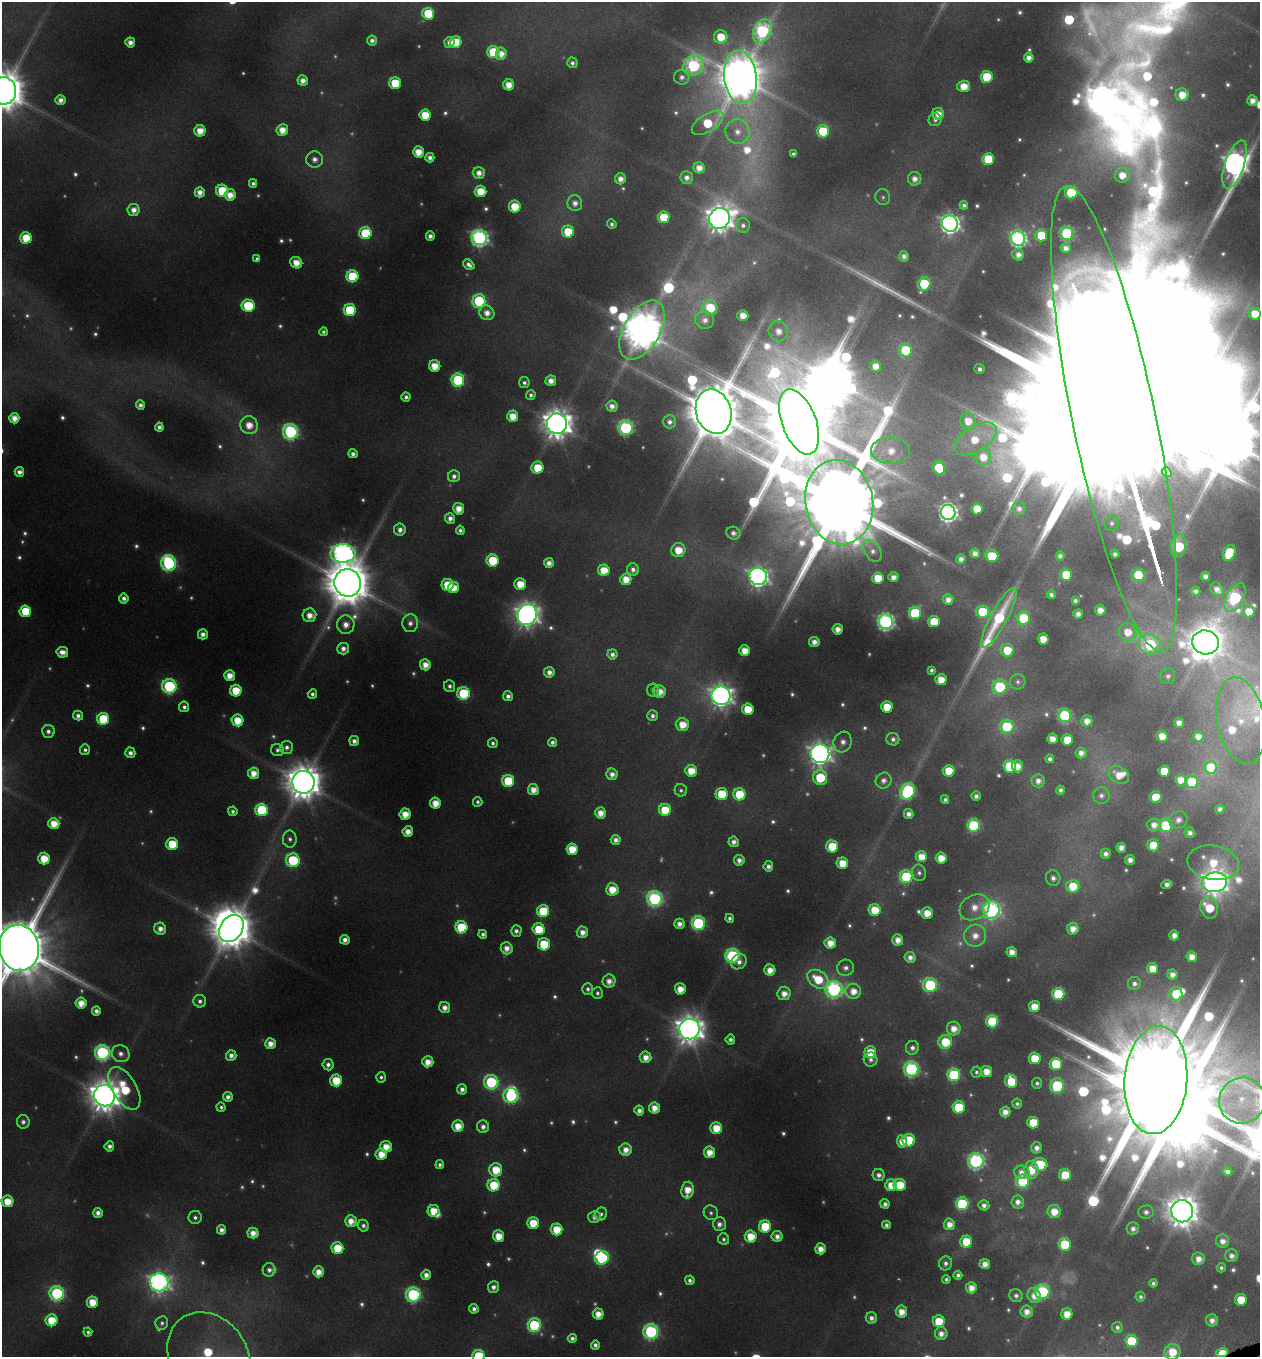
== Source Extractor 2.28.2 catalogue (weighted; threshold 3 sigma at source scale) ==
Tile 6 of 4 x 4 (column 2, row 2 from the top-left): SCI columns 1397-2654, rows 2712-4066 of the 5245 x 5459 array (HDU 1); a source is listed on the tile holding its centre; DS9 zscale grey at full resolution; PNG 1262 x 1359 px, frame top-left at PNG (2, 2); each listed source drawn as its Kron ellipse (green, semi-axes under 4 px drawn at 4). Shown black and unused: <1% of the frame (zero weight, under 4 of 8 exposures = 2% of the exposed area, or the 3 px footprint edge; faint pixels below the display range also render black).
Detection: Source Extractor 2.28.2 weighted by HDU 2 'WHT'; one run over the whole footprint, this tile lists its part. Background 0.0962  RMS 0.0097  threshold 0.0396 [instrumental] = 3 sigma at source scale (4.09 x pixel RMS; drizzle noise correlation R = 1.36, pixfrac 0.8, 0.0396/0.0396 arcsec/px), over >= 5 px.
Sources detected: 677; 81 too faint to see at this stretch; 11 inside a brighter object's white glare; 1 long thin detection or spike segment (spike, bleed or trail) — neither listed nor drawn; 9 inside a brighter listed object's ellipse — not listed separately; of the other 575, all 500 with FLUX_AUTO >= 3.13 (the completeness limit of this list) listed and drawn (75 fainter detections not listed), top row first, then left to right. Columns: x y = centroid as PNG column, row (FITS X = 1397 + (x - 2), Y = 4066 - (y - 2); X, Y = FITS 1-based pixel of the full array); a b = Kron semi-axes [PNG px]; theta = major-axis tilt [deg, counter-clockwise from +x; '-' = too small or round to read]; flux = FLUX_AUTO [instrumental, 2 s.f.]
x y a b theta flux
428 14 6 6 - 62
762 31 12 8 64 240
721 37 7 6 - 31
372 40 5 5 - 5.4
130 42 5 5 - 8.9
449 42 6 5 - 8.2
456 42 6 5 - 36
493 52 6 6 - 63
501 54 6 5 - 13
1029 58 5 4 - 9.3
572 63 5 5 - 4.3
693 66 11 9 32 240
682 77 7 7 - 6.2
740 77 27 16 -83 4800
987 77 6 6 - 61
303 81 5 5 - 9.8
395 83 6 6 - 45
509 85 5 5 - 16
964 86 6 5 - 22
3 91 14 12 86 4800
1182 95 6 6 - 22
61 100 5 5 - 8.6
1252 101 5 5 - 11
938 114 6 6 - 14
425 115 5 5 - 30
935 120 6 6 - 3.9
707 123 17 8 31 52
282 130 6 6 - 17
200 131 6 5 - 19
823 131 6 6 - 69
738 132 12 12 - 14
418 152 5 5 - 19
793 154 4 4 - 3.5
430 158 5 4 - 6.3
315 159 8 8 - 8
988 159 6 6 - 52
1235 165 25 9 71 1100
699 168 5 5 - 13
479 173 6 6 - 11
1122 175 7 7 - 17
687 178 6 6 - 6.7
620 179 5 5 - 10
915 179 7 6 - 10
253 183 4 4 - 3.8
222 191 6 6 - 50
480 191 6 6 - 30
200 192 5 5 - 11
1071 193 6 6 - 65
230 195 5 5 - 15
883 197 8 7 - 3.3
575 203 8 7 - 8.5
964 205 4 4 - 3.7
515 207 6 6 - 29
134 210 6 6 - 11
664 217 6 5 - 43
720 218 11 10 - 1600
612 224 5 4 - 3.7
950 224 8 8 - 630
743 225 7 7 - 4.8
568 232 6 6 - 35
365 233 6 6 - 73
1067 234 6 6 - 180
1041 235 6 6 - 52
430 236 4 4 - 6.9
26 238 5 5 - 32
479 238 7 7 - 440
1018 238 7 7 - 360
1066 248 5 5 - 8.5
1018 255 6 5 - 9.6
904 256 5 5 - 6.9
257 259 4 4 - 3.3
296 263 6 5 - 18
469 265 6 4 -40 5.8
352 276 6 6 - 83
924 284 7 6 - 86
479 301 7 6 - 100
248 306 6 6 - 72
710 308 8 7 - 47
350 310 6 6 - 84
487 313 8 7 - 12
1255 314 6 5 - 22
743 316 5 5 - 17
705 320 9 9 - 9.1
642 330 32 18 60 4000
778 331 10 9 - 15
323 332 4 4 - 3.5
906 350 6 6 - 65
435 366 6 5 - 22
876 366 6 5 - 15
980 369 5 5 - 5.4
458 380 6 6 - 140
551 381 5 5 - 12
524 383 5 5 - 4.1
531 395 5 4 - 3.7
406 397 4 4 - 4.7
140 405 4 4 - 5.2
612 406 6 5 - 9.3
714 412 22 17 -73 9200
513 416 6 5 - 21
14 418 5 5 - 13
1114 419 238 41 -78 220000
968 421 8 7 - 19
670 422 6 6 - 5.6
799 422 34 17 -70 22000
557 424 10 10 - 1900
249 425 9 8 - 19
159 427 4 4 - 5.3
626 428 7 7 - 220
290 432 7 7 - 260
975 439 24 12 32 34
890 451 19 13 -3 26
353 454 5 4 - 5.5
983 457 8 8 - 17
538 468 6 6 - 31
939 468 6 6 - 66
19 472 5 4 - 7.5
1167 472 5 3 - 3.4
454 476 6 6 - 5.9
839 502 42 34 -79 29000
459 509 5 5 - 17
977 509 5 5 - 33
1019 509 7 6 - 6
948 512 7 7 - 500
450 518 5 5 - 7.8
1112 523 7 7 - 4.1
400 530 6 6 - 7.7
460 530 4 4 - 4.3
733 533 7 6 - 6.8
1178 546 12 7 82 98
678 550 7 7 - 25
872 551 12 7 -57 6.5
343 553 12 9 -2 710
975 553 5 5 - 9.2
1229 553 8 5 66 52
1115 554 4 4 - 5.2
992 556 6 6 - 49
1060 556 4 4 - 5.2
961 559 5 4 - 7.2
493 561 6 6 - 60
169 563 8 7 - 220
549 563 5 5 - 9.6
633 569 6 6 - 6.4
604 570 6 6 - 27
1066 575 6 6 - 51
1138 575 6 6 - 86
1205 576 4 4 - 8.8
758 577 9 8 - 700
893 577 5 5 - 9.3
878 578 5 5 - 30
626 579 6 5 - 19
348 583 14 13 - 5900
520 584 6 5 - 25
448 585 6 6 - 37
453 588 6 5 - 20
1217 589 7 6 - 9
1195 591 5 4 - 5.9
1051 595 4 4 - 5
1235 597 15 8 62 170
124 598 5 5 - 6.6
948 599 5 5 - 9.4
1075 601 4 4 - 4.2
1100 610 5 5 - 13
25 611 6 6 - 47
1249 611 6 5 - 22
982 612 7 6 - 57
915 613 6 6 - 100
1078 614 5 4 - 8
309 615 7 7 - 14
527 615 10 9 - 1100
999 618 33 8 62 88
1023 618 6 6 - 64
886 622 7 7 - 390
934 622 5 5 - 44
410 623 9 8 - 7
346 625 9 8 - 13
838 629 5 5 - 12
1128 632 9 8 - 21
203 634 5 5 - 7.8
1043 639 5 5 - 22
814 642 5 5 - 11
1205 642 13 12 - 2700
1150 644 12 9 -28 130
343 649 6 6 - 7.6
1007 650 6 6 - 33
745 651 5 5 - 18
62 652 6 5 - 11
612 654 5 5 - 5.7
425 665 5 5 - 14
932 670 4 4 - 3.7
549 672 5 5 - 8.8
229 676 5 5 - 17
1168 676 8 7 - 4.5
941 680 5 5 - 21
1018 682 7 7 - 3.8
169 686 7 7 - 190
450 686 6 5 - 4.6
1000 687 7 7 - 94
653 690 6 6 - 3.4
236 691 6 6 - 36
659 691 6 6 - 18
464 693 6 6 - 100
312 694 5 4 - 4.4
508 696 5 5 - 6.6
721 696 9 9 - 960
184 707 5 5 - 4.5
887 707 5 5 - 31
748 709 6 5 - 33
78 716 5 4 - 5.5
652 716 5 5 - 5
1065 716 6 6 - 170
103 719 6 6 - 69
237 720 6 6 - 27
1087 721 5 5 - 13
1241 721 44 24 -79 38
1179 723 5 5 - 9.8
682 724 6 6 - 23
1007 726 7 6 - 72
48 731 6 6 - 5.6
1162 736 5 5 - 19
1198 737 5 5 - 12
893 739 6 6 - 5
1052 739 5 5 - 15
1067 740 5 5 - 33
354 741 5 5 - 7.1
552 742 4 4 - 5.2
843 742 10 9 - 9.2
493 743 5 5 - 3.7
287 747 6 6 - 5.4
85 750 5 5 - 4
277 750 6 6 - 3.9
130 753 5 5 - 6.6
1081 753 5 5 - 9.3
820 754 9 9 - 950
1050 759 4 4 - 4.6
1010 766 6 6 - 88
1017 766 6 5 - 14
1211 767 6 6 - 53
691 771 6 6 - 24
949 771 6 5 - 29
1164 771 6 5 - 34
254 773 5 5 - 17
612 774 6 5 - 8.9
1119 775 11 8 -30 21
820 778 7 7 - 66
1181 780 5 5 - 16
508 781 6 6 - 60
883 781 8 7 - 7.5
1038 781 6 6 - 8.7
303 782 11 11 - 3100
1192 782 6 6 - 68
533 790 5 5 - 15
681 790 6 6 - 3.1
1060 790 4 4 - 5.4
908 791 9 7 62 190
722 794 6 6 - 50
739 794 6 6 - 50
1101 795 8 8 - 5.9
976 796 4 4 - 5.8
1156 797 6 6 - 46
945 800 4 4 - 3.8
478 802 5 4 - 3.3
435 803 5 5 - 19
1220 809 4 4 - 6.5
261 810 6 6 - 84
665 810 6 6 - 34
233 811 5 4 - 4.2
600 813 5 5 - 15
405 814 5 5 - 20
909 814 5 5 - 7.9
1178 820 9 8 - 9.1
54 824 5 5 - 23
974 825 6 6 - 140
1154 825 7 6 - 11
1166 825 7 6 - 66
408 831 5 5 - 13
1190 833 5 5 - 7.1
290 839 8 7 - 4.8
616 840 5 5 - 7.5
734 842 5 5 - 7.1
172 844 6 6 - 42
1153 845 6 6 - 46
832 846 6 6 - 50
1121 848 5 5 - 10
572 849 6 5 - 30
1106 854 5 5 - 6.8
921 857 6 5 - 20
941 858 5 5 - 21
44 859 6 5 - 29
293 860 7 6 - 110
739 860 5 5 - 8
1130 860 5 5 - 9.3
842 863 6 5 - 26
1213 863 26 17 -9 51
768 866 5 5 - 6.8
919 873 8 7 - 4.1
906 877 6 6 - 120
1053 878 8 7 - 6.9
1214 882 13 9 5 1400
1167 884 5 4 - 6.8
1073 886 6 6 - 36
612 889 6 6 - 25
655 899 8 7 - 260
974 907 16 12 29 19
1209 908 11 8 -77 41
875 910 6 6 - 31
991 910 8 8 - 360
543 911 6 6 - 71
927 913 5 5 - 20
730 918 4 4 - 3.9
698 923 7 6 - 170
679 924 5 5 - 8.8
461 927 6 6 - 77
231 928 15 11 56 4200
160 929 6 6 - 9.4
539 929 6 6 - 41
1073 929 6 6 - 15
516 931 6 5 - 5.4
582 932 6 5 - 11
483 934 4 4 - 4.3
1174 935 5 5 - 11
975 936 11 11 - 15
345 940 5 4 - 8
898 940 5 5 - 13
830 943 5 5 - 18
544 944 6 6 - 53
19 948 23 20 -78 13000
507 948 6 6 - 11
1012 952 5 5 - 13
732 956 7 7 - 190
910 957 5 5 - 8.4
1192 957 5 5 - 14
739 962 8 7 - 7.8
845 968 8 8 - 6.5
1152 968 5 5 - 21
770 970 5 5 - 16
1172 974 5 5 - 9.2
818 979 12 8 -35 39
609 981 6 6 - 11
1134 984 6 6 - 5.7
930 985 7 7 - 140
588 989 6 5 - 4.1
680 989 5 5 - 18
834 989 8 8 - 330
853 991 8 7 - 17
597 993 6 5 - 3.2
784 993 7 6 - 13
1058 994 6 6 - 97
1176 994 6 6 - 45
200 1001 6 6 - 4.5
81 1003 5 5 - 17
1034 1006 5 5 - 22
445 1008 5 5 - 10
96 1011 5 4 - 6.3
992 1021 6 6 - 86
689 1029 10 10 - 1800
954 1029 7 7 - 15
730 1040 5 5 - 5.4
945 1042 7 6 - 40
270 1044 5 5 - 14
912 1048 7 6 - 5.7
870 1052 6 6 - 30
102 1053 7 7 - 260
121 1054 9 8 - 8
231 1055 5 5 - 7.7
646 1057 6 5 - 13
1035 1058 6 6 - 35
871 1059 7 7 - 4.9
428 1062 5 5 - 16
1056 1064 6 6 - 58
328 1065 6 5 - 6.3
911 1069 7 7 - 230
986 1071 5 5 - 18
976 1072 5 5 - 3.2
954 1075 6 6 - 130
381 1077 5 5 - 3.4
336 1080 6 6 - 38
1156 1080 54 31 85 37000
1011 1081 6 6 - 42
491 1082 7 7 - 140
1037 1083 5 5 - 3.6
1057 1086 7 6 - 110
124 1088 24 12 -59 64
462 1089 5 5 - 7.3
104 1096 11 10 - 2300
511 1096 7 7 - 160
228 1097 5 5 - 6.5
1242 1101 23 22 - 38
1017 1104 5 5 - 3.7
221 1107 5 4 - 3.2
959 1107 6 6 - 78
654 1108 5 5 - 16
639 1111 5 5 - 8.1
1005 1112 5 5 - 12
23 1122 7 6 - 4.8
1033 1123 6 6 - 43
458 1126 5 5 - 20
483 1127 6 6 - 7
716 1128 6 5 - 28
909 1140 6 6 - 55
902 1141 6 5 - 15
109 1146 5 4 - 6.9
386 1147 6 5 - 20
1037 1148 5 5 - 7.7
626 1150 6 6 - 13
709 1152 5 5 - 18
381 1154 6 5 - 22
976 1161 7 7 - 320
1040 1164 7 6 - 54
440 1165 4 4 - 4
496 1170 7 6 - 30
1031 1170 9 7 -86 28
1022 1172 8 6 -4 11
1228 1172 5 4 - 5.9
879 1175 6 6 - 6.8
1065 1175 6 6 - 47
1023 1181 6 6 - 83
494 1185 6 6 - 46
891 1185 6 6 - 21
900 1185 6 6 - 38
687 1190 8 6 83 21
7 1201 6 6 - 26
1018 1202 6 6 - 8.6
885 1204 5 4 - 6.2
962 1204 6 6 - 130
984 1205 5 5 - 6.7
433 1211 6 5 - 26
1054 1211 6 6 - 21
1182 1211 11 11 - 2300
1146 1212 7 7 - 6.5
98 1213 5 5 - 8
711 1213 7 7 - 3.5
601 1214 7 6 - 3.6
195 1217 6 6 - 4.3
594 1217 6 6 - 6.9
351 1221 6 6 - 15
533 1223 6 5 - 30
719 1224 7 6 - 7.3
949 1224 6 5 - 14
886 1225 4 4 - 4.4
363 1226 6 5 - 4.7
765 1226 6 6 - 51
556 1229 6 6 - 30
1133 1229 6 6 - 7.5
221 1230 5 4 - 6.7
253 1233 5 5 - 13
499 1236 6 5 - 23
751 1236 6 6 - 28
777 1236 5 5 - 8.5
724 1239 6 5 - 3.2
966 1241 6 6 - 40
1222 1241 6 6 - 10
1065 1244 6 6 - 58
337 1248 6 6 - 40
820 1249 5 5 - 14
1232 1256 6 6 - 7.3
602 1258 7 6 - 130
1198 1259 6 6 - 12
945 1263 7 6 - 5.3
985 1264 5 5 - 13
1221 1268 4 4 - 3.3
269 1270 7 6 - 5.5
318 1272 5 5 - 15
426 1275 5 5 - 9.5
958 1275 4 4 - 4.7
946 1279 4 4 - 3.4
690 1280 5 4 - 5
159 1282 9 9 - 730
1153 1283 4 4 - 3.4
493 1287 6 5 - 6.5
971 1288 5 5 - 14
1042 1292 7 7 - 140
57 1293 7 7 - 200
413 1295 7 7 - 220
1034 1295 8 6 -69 12
1016 1296 7 6 - 4.9
1140 1297 5 5 - 3.5
1241 1300 6 6 - 34
92 1302 6 5 - 25
474 1309 5 4 - 6.1
901 1312 6 5 - 17
1027 1312 6 6 - 12
598 1314 5 5 - 15
1067 1314 5 5 - 19
871 1318 6 5 - 7.1
52 1320 6 6 - 34
1212 1320 6 6 - 8.4
939 1321 6 6 - 34
162 1323 7 6 - 3.7
534 1325 6 6 - 140
1117 1327 5 5 - 4.4
88 1332 4 4 - 3.2
651 1332 7 7 - 230
941 1334 6 6 - 10
572 1338 4 4 - 4.6
1131 1341 6 6 - 68
595 1345 4 4 - 5.1
1172 1352 8 8 - 28
1222 1353 6 4 17 40
209 1356 47 38 -54 120
479 1356 6 6 - 62
Overlapping masked pixels (flux is a lower limit): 1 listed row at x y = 1222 1353
Isophote crosses this tile's border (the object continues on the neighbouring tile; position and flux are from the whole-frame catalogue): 7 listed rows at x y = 3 91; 1114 419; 19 948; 1156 1080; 1172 1352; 209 1356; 479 1356